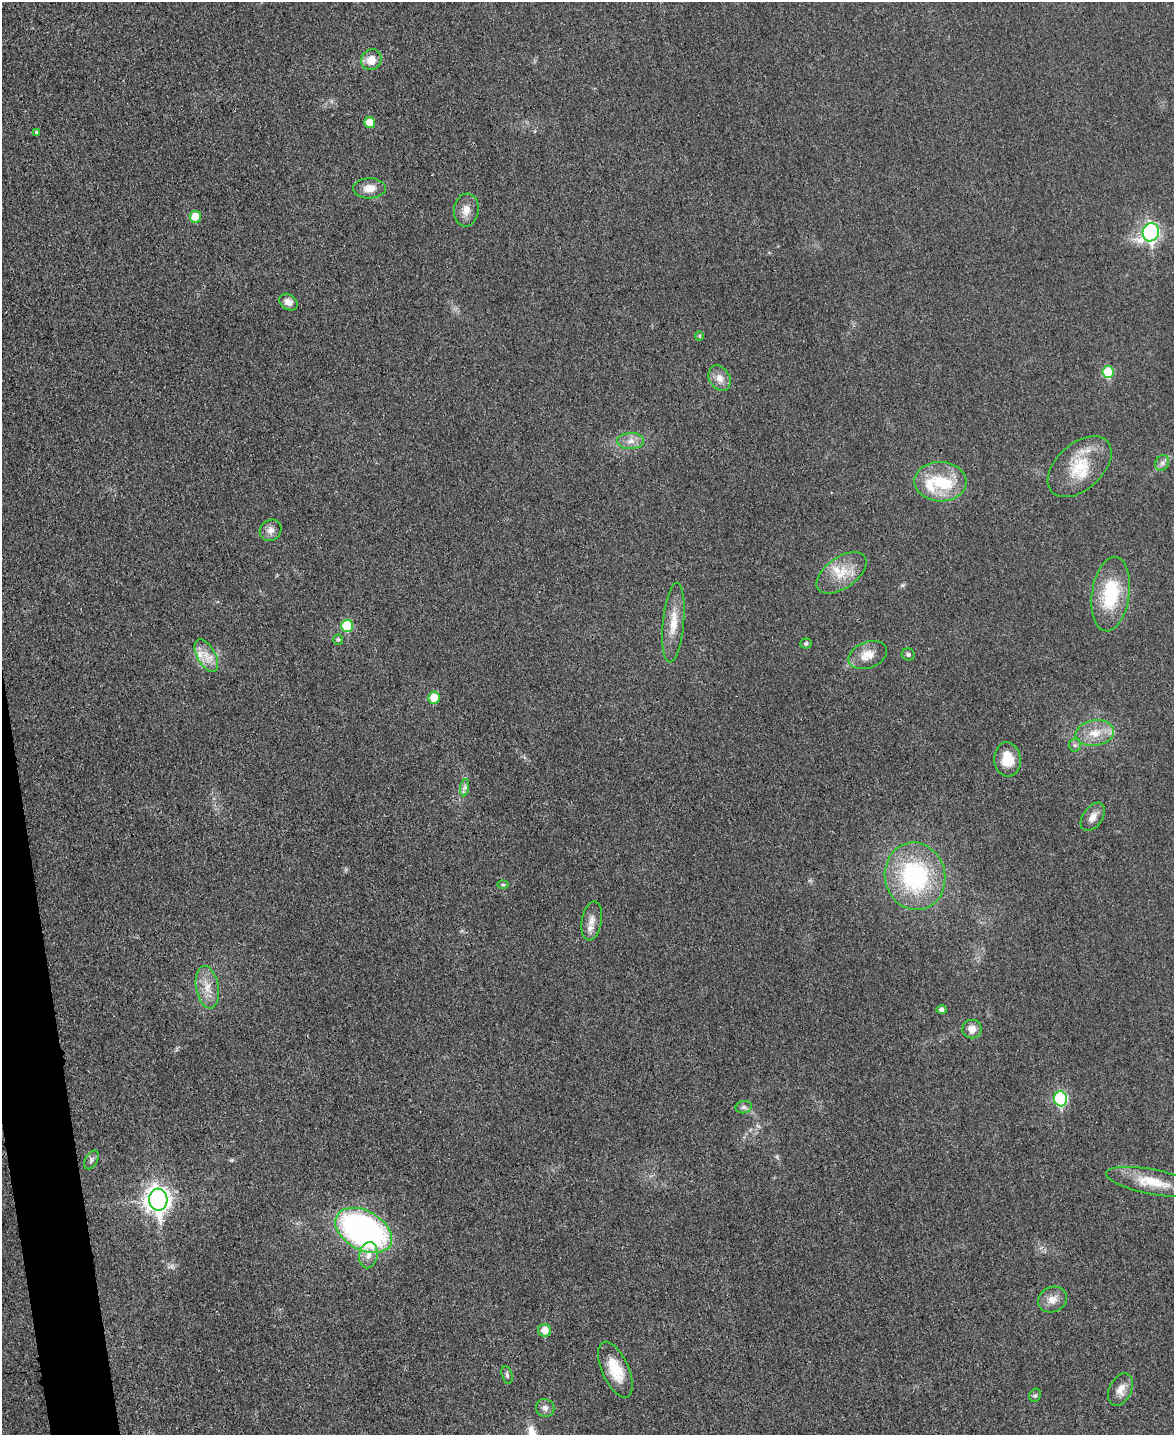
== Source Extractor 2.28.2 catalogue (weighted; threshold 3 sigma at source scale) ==
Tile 7 of 4 x 3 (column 3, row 2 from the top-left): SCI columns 2359-3530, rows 1686-3118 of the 4714 x 4696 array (HDU 1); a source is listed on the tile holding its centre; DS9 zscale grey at full resolution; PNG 1176 x 1437 px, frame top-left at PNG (2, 2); each listed source drawn as its Kron ellipse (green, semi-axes under 4 px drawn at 4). Shown black and unused: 2% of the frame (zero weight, under 3 of 4 exposures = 2% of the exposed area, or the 3 px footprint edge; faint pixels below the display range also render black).
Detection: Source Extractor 2.28.2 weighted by HDU 2 'WHT'; one run over the whole footprint, this tile lists its part. Background 0.0269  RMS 0.0049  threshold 0.0222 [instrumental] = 3 sigma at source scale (4.5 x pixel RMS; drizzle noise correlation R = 1.50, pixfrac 1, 0.05/0.05 arcsec/px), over >= 5 px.
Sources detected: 56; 1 inside a brighter object's white glare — neither listed nor drawn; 4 inside a brighter listed object's ellipse — not listed separately; the other 51 listed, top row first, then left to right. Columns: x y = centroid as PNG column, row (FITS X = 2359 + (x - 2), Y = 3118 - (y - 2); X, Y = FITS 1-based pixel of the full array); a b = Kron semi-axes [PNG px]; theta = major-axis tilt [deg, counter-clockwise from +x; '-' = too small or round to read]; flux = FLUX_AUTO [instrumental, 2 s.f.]
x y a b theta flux
371 60 11 9 52 6.5
370 123 5 5 - 6.5
37 132 4 3 - 1.6
369 188 16 10 2 5.7
466 210 16 12 83 5
195 217 6 5 - 9.5
1151 232 9 8 - 130
288 302 10 7 -34 3
699 336 4 4 - 0.57
1108 372 6 5 - 20
719 378 13 10 -60 4.2
631 441 13 8 2 3.8
1162 463 8 6 64 1.9
1080 467 38 23 42 21
940 482 26 20 -3 20
270 530 11 10 - 3.1
841 573 28 15 35 12
1111 594 37 18 82 30
673 623 40 10 84 10
347 626 6 6 - 21
338 639 5 5 - 0.9
806 643 6 5 - 1.1
908 654 6 6 - 1.2
868 655 20 13 21 7.1
206 656 18 9 -61 6.7
434 697 6 5 - 9
1095 733 19 12 10 9.1
1075 745 6 6 - 1.2
1007 759 17 13 -84 11
465 788 9 4 81 1.4
1093 817 16 9 55 4
915 876 34 30 -77 62
503 885 6 4 0 0.63
592 921 20 10 81 4.9
207 987 21 11 -81 7.7
942 1010 5 4 - 1.6
972 1029 9 9 - 4.6
1061 1099 7 6 - 51
744 1107 8 6 13 1.4
91 1160 10 6 59 1.6
1152 1182 47 12 -11 15
158 1200 11 9 -84 360
364 1230 30 19 -29 170
368 1255 13 9 79 4
1052 1299 15 12 27 5
545 1330 6 6 - 5.7
615 1370 30 13 -66 13
507 1375 9 5 -75 1.3
1120 1390 17 11 64 5.2
1035 1395 7 5 67 0.96
545 1408 9 9 - 2.2